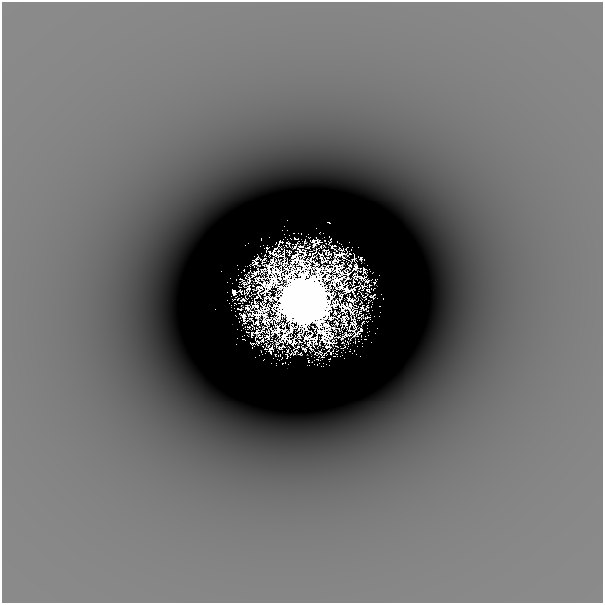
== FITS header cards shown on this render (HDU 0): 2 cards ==
NAXIS1  =                  601
NAXIS2  =                  601

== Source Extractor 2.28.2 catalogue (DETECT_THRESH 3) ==
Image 601 x 601 px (HDU 0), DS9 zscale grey, 1 PNG px = 1 image px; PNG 605 x 605 px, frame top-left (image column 1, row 601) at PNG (2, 2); no overlay
Background -1.40e-04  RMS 3.8e-05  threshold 1.14e-04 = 3 sigma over >= 5 px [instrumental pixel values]
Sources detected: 29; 7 with non-positive FLUX_AUTO (blend fragments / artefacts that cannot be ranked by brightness) are not listed; the other 22 listed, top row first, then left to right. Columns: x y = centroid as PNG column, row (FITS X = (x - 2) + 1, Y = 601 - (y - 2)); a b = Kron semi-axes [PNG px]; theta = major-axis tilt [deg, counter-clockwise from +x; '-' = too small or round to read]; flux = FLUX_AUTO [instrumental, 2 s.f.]
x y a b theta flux
287 220 2 2 - 0.0053
329 222 3 2 - 0.037
284 226 2 2 - 0.0045
261 239 2 2 - 0.012
305 242 3 2 - 0.018
267 248 3 3 - 0.054
361 258 3 3 - 0.011
367 281 4 2 - 0.038
374 282 2 2 - 0.023
368 290 3 3 - 0.025
240 291 3 2 - 0.03
234 292 5 3 - 0.17
362 295 4 2 - 0.026
365 297 3 3 - 0.0081
303 300 57 54 9 140
368 302 3 2 - 0.0019
362 323 5 2 - 0.018
349 338 3 2 - 0.016
252 343 3 2 - 0.0012
288 350 6 2 74 0.017
349 351 2 2 - 0.014
301 354 3 2 - 0.012
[7 non-positive-flux detections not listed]